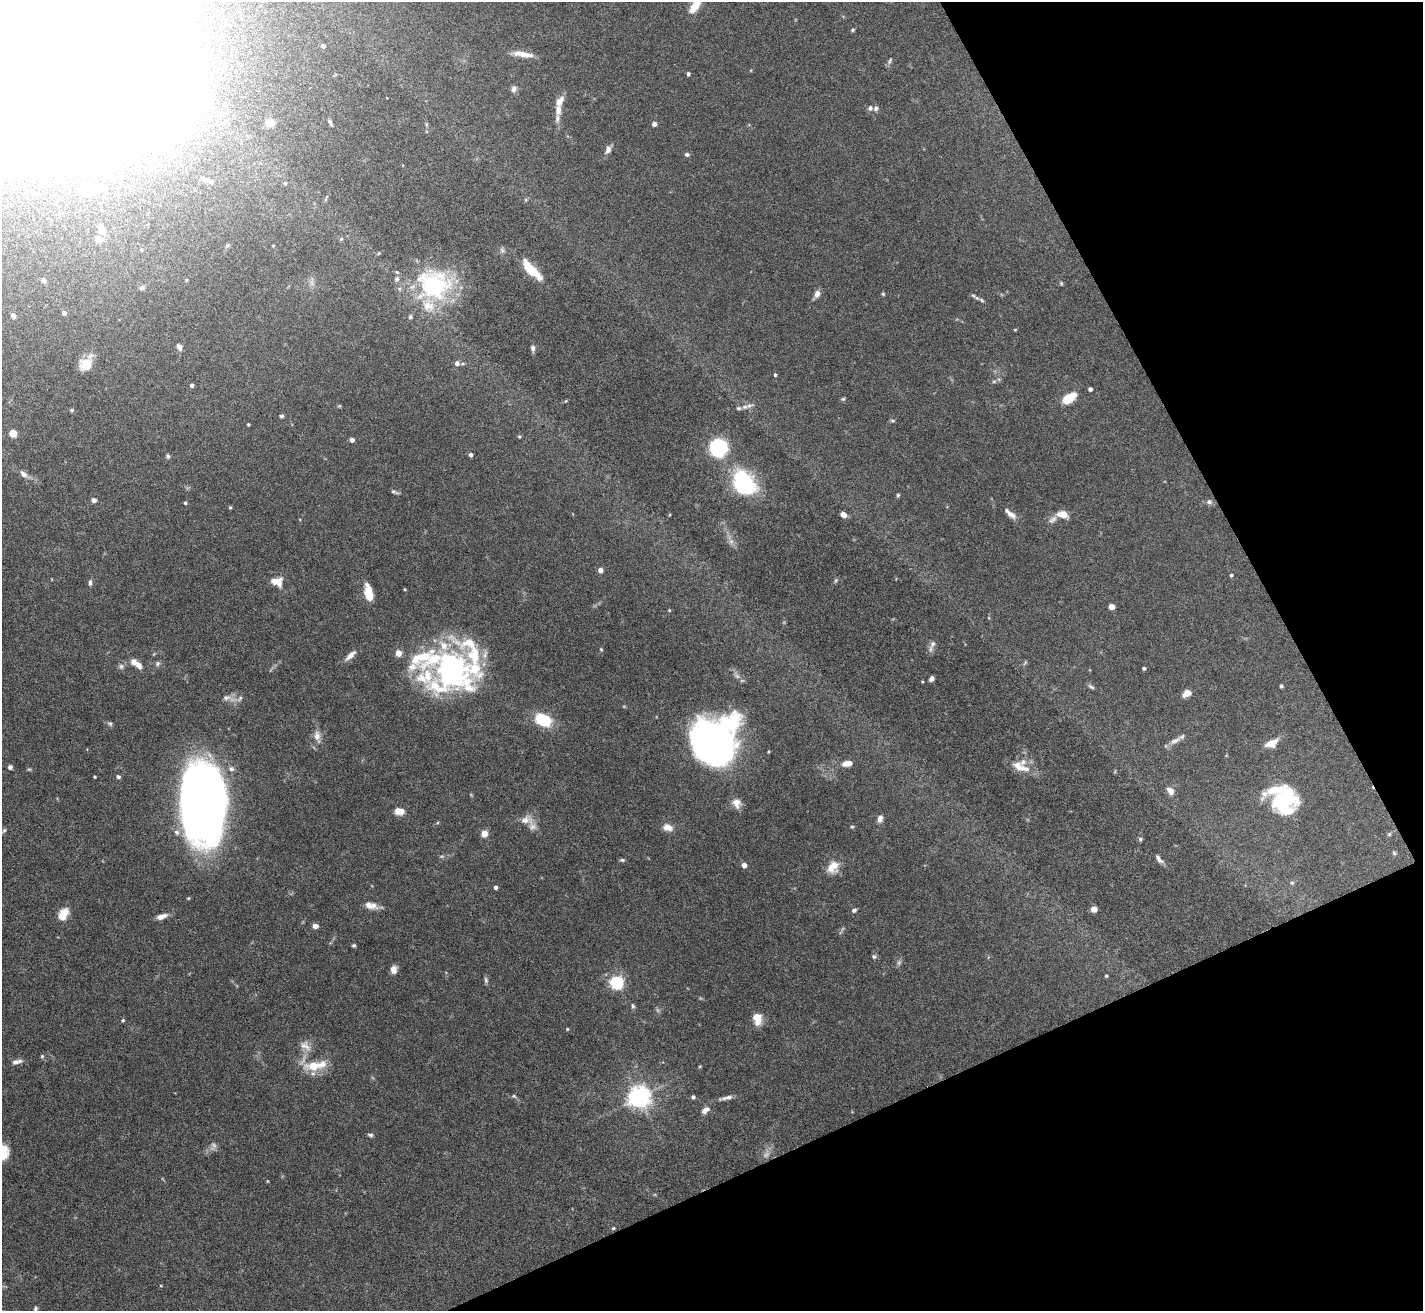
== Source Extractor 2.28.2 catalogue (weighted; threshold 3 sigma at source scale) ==
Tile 12 of 4 x 4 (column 4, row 3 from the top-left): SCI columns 4263-5683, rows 1460-2768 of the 5683 x 5672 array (HDU 1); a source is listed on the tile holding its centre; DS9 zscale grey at full resolution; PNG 1425 x 1313 px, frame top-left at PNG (2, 2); no overlay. Shown black and unused: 23% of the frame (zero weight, under 5 of 10 exposures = <1% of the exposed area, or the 3 px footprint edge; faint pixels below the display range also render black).
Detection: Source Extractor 2.28.2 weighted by HDU 2 'WHT'; one run over the whole footprint, this tile lists its part. Background 0.105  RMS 0.0028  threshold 0.0116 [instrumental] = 3 sigma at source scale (4.09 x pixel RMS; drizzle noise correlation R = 1.36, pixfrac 0.8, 0.05/0.05 arcsec/px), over >= 5 px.
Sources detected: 193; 4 too faint to see at this stretch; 7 inside a brighter object's white glare — not listed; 24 inside a brighter listed object's ellipse — not listed separately; the other 158 listed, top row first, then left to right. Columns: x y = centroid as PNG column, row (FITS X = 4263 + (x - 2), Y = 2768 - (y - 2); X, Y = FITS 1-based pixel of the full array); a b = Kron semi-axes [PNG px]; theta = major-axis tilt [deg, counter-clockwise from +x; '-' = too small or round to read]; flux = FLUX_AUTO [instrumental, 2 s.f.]
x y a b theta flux
695 5 18 7 58 4.9
853 30 5 4 - 0.38
323 46 4 3 - 0.77
522 54 26 6 -9 3
890 61 10 4 61 0.58
688 74 4 3 - 0.61
514 89 9 7 73 0.93
870 108 7 6 - 0.69
876 108 7 6 - 0.68
558 110 14 8 86 2
330 122 6 4 -61 0.64
270 123 10 7 -8 2.3
426 124 6 4 -72 0.35
654 124 4 4 - 1.1
184 130 10 7 -7 1.5
608 149 11 7 75 1.1
687 154 5 4 - 0.66
210 181 12 7 -18 1.6
285 183 5 5 - 0.41
88 189 12 9 16 5.9
101 229 9 7 -70 1.8
98 239 10 8 -19 1.4
341 239 5 5 - 0.44
227 245 6 5 - 0.52
141 250 4 3 - 0.29
379 253 5 3 - 0.23
531 270 25 8 -46 8.3
44 280 6 5 - 0.53
1061 283 5 4 - 0.3
434 285 46 40 -9 29
142 288 6 5 - 0.65
817 294 10 6 61 1.5
883 294 4 4 - 0.35
973 295 7 5 -34 0.52
982 300 8 5 -29 0.59
64 313 4 4 - 0.94
13 315 5 4 - 1.1
1015 330 4 4 - 0.23
179 347 9 6 -69 0.99
533 348 8 6 -88 0.8
85 363 19 11 39 3.8
457 363 7 6 - 1.2
775 375 4 3 - 0.42
994 381 6 4 0 0.42
192 385 4 4 - 0.68
1090 389 4 4 - 0.8
1069 398 13 7 34 8.8
843 399 6 5 - 0.4
749 405 11 6 13 1.1
738 408 7 5 -1 0.62
72 410 5 4 - 0.44
281 416 5 4 - 0.43
892 421 6 5 - 0.43
248 424 3 3 - 0.34
13 433 5 5 - 5.2
519 437 5 4 - 0.35
352 440 4 4 - 1.2
718 448 13 12 - 22
471 455 5 4 - 0.77
168 456 6 4 -76 0.46
23 474 11 6 -42 1.3
744 483 30 23 -53 21
394 492 8 4 -21 0.59
898 495 5 5 - 0.37
94 500 6 5 - 0.86
1209 502 8 6 -17 0.83
185 503 3 3 - 0.35
230 507 4 3 - 0.32
844 514 6 5 - 1.5
1011 514 14 7 -37 1.7
1063 514 10 6 -11 3.4
1053 519 13 7 41 1.2
731 541 7 6 - 0.87
600 570 5 5 - 1.2
1231 575 4 4 - 0.37
836 580 6 4 71 0.36
90 582 8 4 82 0.69
277 582 14 10 -10 3.1
368 594 15 7 -79 5.8
1112 607 4 4 - 2.5
669 610 4 3 - 0.22
933 644 10 8 61 1.1
601 649 5 4 - 0.33
398 653 4 4 - 3.8
350 655 17 6 42 1.6
157 663 7 6 - 0.58
139 665 9 6 -55 1.6
121 666 7 6 - 0.75
1144 668 4 4 - 0.4
454 670 60 32 -51 45
931 679 5 4 - 0.79
1281 686 4 3 - 0.54
1091 687 10 4 -33 0.56
1187 693 9 6 30 2.3
228 698 22 8 -15 2
543 720 13 9 -29 14
110 724 7 5 -40 0.52
317 736 13 9 -87 1.9
1175 741 17 7 27 1.6
1271 743 17 9 24 2.7
715 745 43 38 71 120
847 763 10 6 8 2.6
10 767 5 4 - 0.84
1020 767 25 10 -22 4
231 769 8 7 - 0.88
94 777 3 3 - 0.3
118 777 6 5 - 0.52
1170 791 9 7 -54 1.7
200 802 66 37 -86 250
1285 802 29 20 38 15
737 803 12 10 -69 2.3
399 811 11 7 -6 2.4
880 818 8 6 78 1.3
525 820 20 11 20 2.4
668 827 14 9 -14 2
852 827 5 4 - 0.32
4 830 8 4 46 0.52
484 833 7 7 - 1.9
1389 834 6 4 48 0.38
1140 839 6 5 - 0.43
1394 853 5 5 - 0.36
442 856 6 4 17 0.4
1159 859 12 5 -53 1
622 860 6 4 -1 0.43
744 865 5 4 - 1.4
833 867 16 13 55 3.6
1292 883 5 5 - 0.42
495 887 4 4 - 0.66
188 898 4 4 - 0.27
373 905 14 8 -34 1.7
1094 909 5 4 - 2.4
854 910 6 5 - 0.63
63 914 12 8 63 4.7
161 916 12 6 17 1.9
315 926 5 5 - 1.4
354 945 5 4 - 0.43
874 957 7 5 -73 0.49
394 970 9 7 84 1.6
1106 976 4 4 - 0.31
486 980 9 5 -76 0.56
617 982 6 6 - 54
633 1006 7 5 -80 0.52
757 1019 13 9 -80 3.3
123 1020 5 4 - 0.33
567 1029 4 4 - 0.26
305 1046 18 10 -40 2.3
42 1056 6 5 - 0.43
17 1062 13 6 11 1.3
314 1066 23 11 3 6.8
514 1096 6 5 - 0.47
639 1097 7 7 - 210
693 1097 4 4 - 0.6
728 1097 10 7 19 1.1
706 1110 12 7 35 1.4
370 1135 7 4 -8 0.51
267 1181 5 3 - 0.2
613 1228 5 4 - 0.32
35 1309 5 4 - 0.49
Isophote crosses this tile's border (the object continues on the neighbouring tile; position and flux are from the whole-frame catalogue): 1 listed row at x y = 695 5